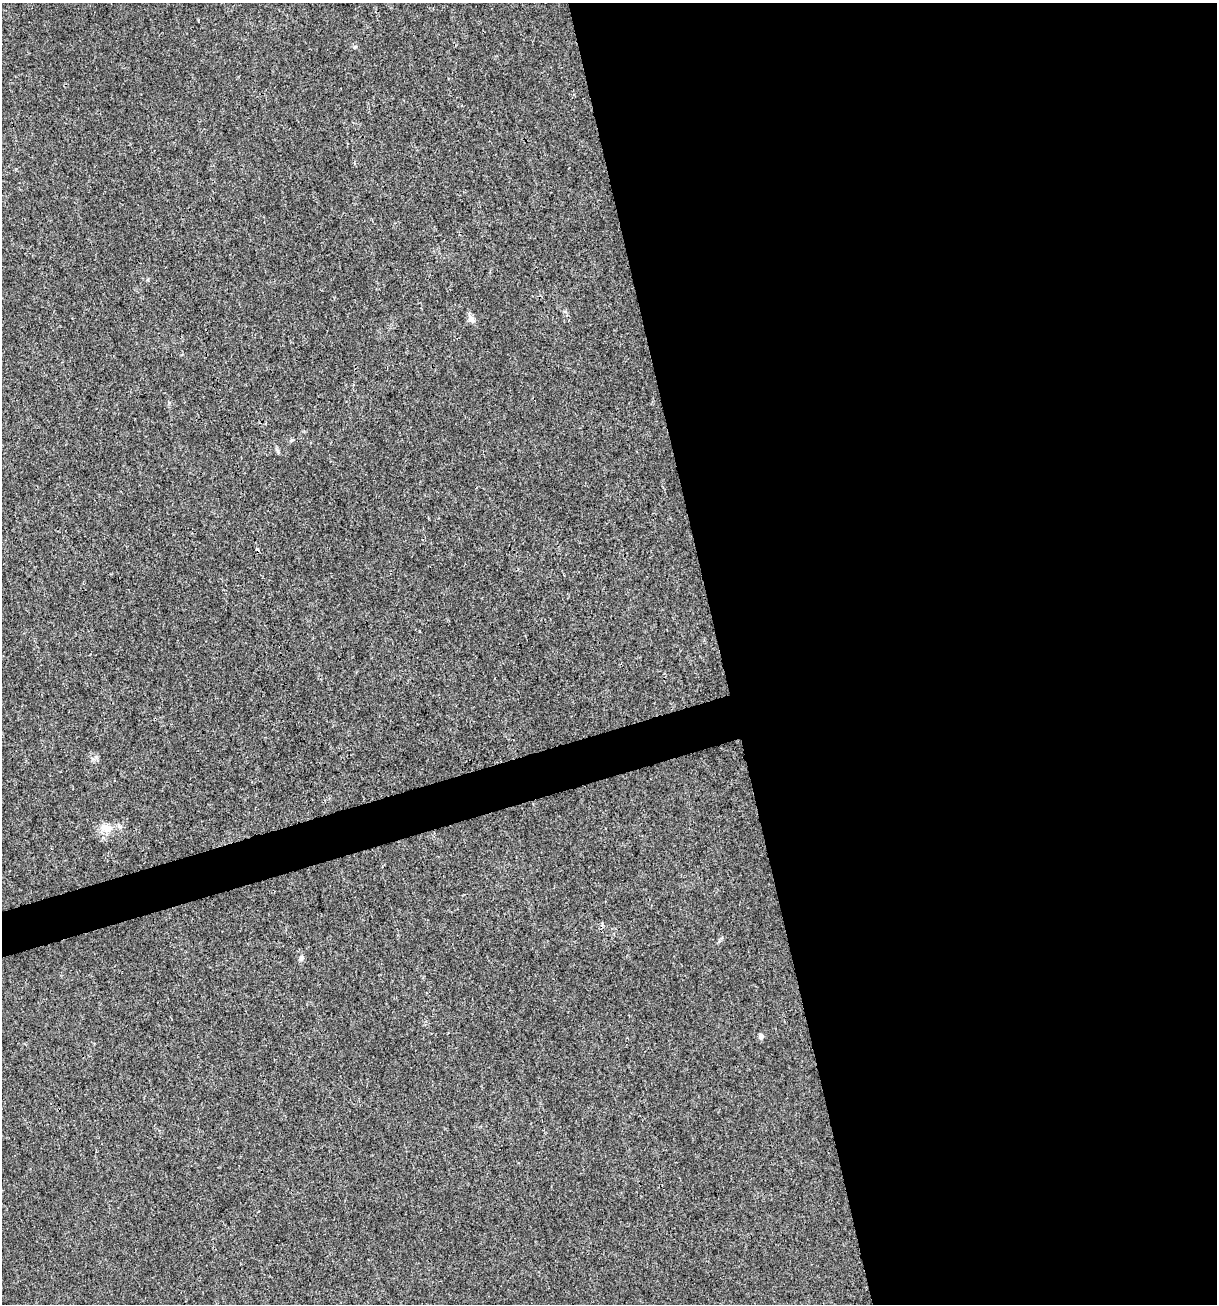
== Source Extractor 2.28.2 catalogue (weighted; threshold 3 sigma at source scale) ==
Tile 8 of 4 x 4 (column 4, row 2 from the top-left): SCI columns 3747-4961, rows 2603-3904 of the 5012 x 5207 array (HDU 1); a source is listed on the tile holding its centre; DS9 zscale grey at full resolution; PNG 1219 x 1306 px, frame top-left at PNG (2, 3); no overlay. Shown black and unused: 43% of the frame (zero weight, under 3 of 4 exposures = <1% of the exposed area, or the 3 px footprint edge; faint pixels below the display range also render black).
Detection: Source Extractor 2.28.2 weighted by HDU 2 'WHT'; one run over the whole footprint, this tile lists its part. Background 0.00294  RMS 0.0027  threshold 0.0121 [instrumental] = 3 sigma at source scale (4.5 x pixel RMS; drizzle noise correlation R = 1.50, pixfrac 1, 0.0396/0.0396 arcsec/px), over >= 5 px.
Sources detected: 7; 1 cosmic-ray / hot-pixel residue — not listed; the other 6 listed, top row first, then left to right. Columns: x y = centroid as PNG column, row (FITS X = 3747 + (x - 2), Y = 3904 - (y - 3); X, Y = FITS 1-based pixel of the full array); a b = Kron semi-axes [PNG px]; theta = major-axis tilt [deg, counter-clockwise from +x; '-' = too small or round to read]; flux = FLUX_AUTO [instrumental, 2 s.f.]
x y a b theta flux
355 47 6 4 18 0.31
471 319 10 9 - 1.2
278 452 6 4 -48 0.44
107 828 19 11 -2 3.4
301 958 7 6 - 0.84
761 1036 7 6 - 0.83